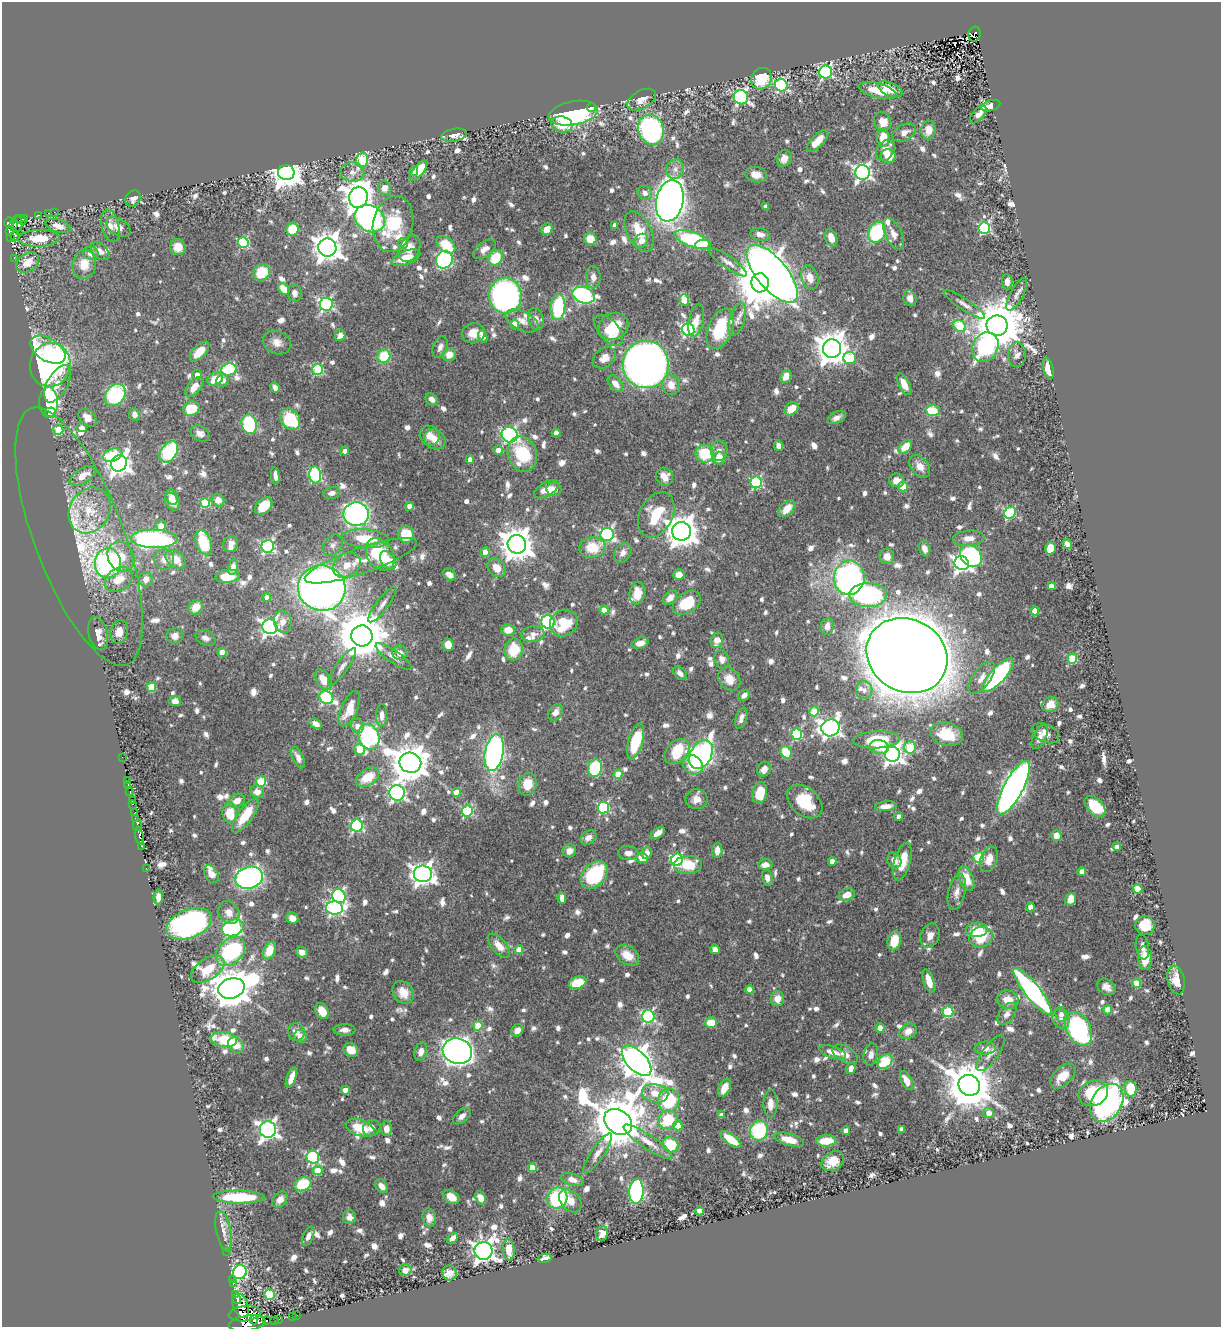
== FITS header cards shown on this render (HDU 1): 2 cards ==
NAXIS1  =                 1219
NAXIS2  =                 1325

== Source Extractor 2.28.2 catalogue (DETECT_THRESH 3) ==
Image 1219 x 1325 px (HDU 1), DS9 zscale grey, 1 PNG px = 1 image px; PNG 1223 x 1329 px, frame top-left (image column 1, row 1325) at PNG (2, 2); each listed source drawn as its Kron ellipse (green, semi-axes under 4 px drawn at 4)
Background 0.548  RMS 0.011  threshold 0.0319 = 3 sigma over >= 5 px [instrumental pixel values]
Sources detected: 1056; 2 with non-positive FLUX_AUTO (blend fragments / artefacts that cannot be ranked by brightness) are neither listed nor drawn; of the other 1054, the 500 brightest by FLUX_AUTO listed and drawn (554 fainter detections omitted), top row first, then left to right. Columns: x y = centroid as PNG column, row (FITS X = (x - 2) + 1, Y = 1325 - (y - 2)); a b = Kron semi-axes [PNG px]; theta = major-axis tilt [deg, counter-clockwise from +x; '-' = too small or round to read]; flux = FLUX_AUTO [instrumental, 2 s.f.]
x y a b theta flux
975 34 7 6 - 61
826 72 6 6 - 140
761 79 11 10 - 27
781 85 6 6 - 120
890 89 13 6 -22 11
878 91 19 7 -14 16
741 97 7 7 - 150
641 100 16 9 28 7.7
991 106 10 5 16 5.1
591 108 4 3 - 4.3
574 113 25 12 11 130
978 115 10 5 48 5.2
883 122 10 8 -65 11
562 124 11 8 -13 14
651 130 15 12 -69 160
928 130 9 7 81 9
904 133 13 8 29 5.2
454 135 13 6 10 4.6
883 138 9 6 -89 14
818 141 14 6 46 13
885 150 11 8 58 11
888 156 7 7 - 12
784 158 8 7 - 7.3
362 160 7 6 - 62
675 169 10 8 71 5
414 171 5 4 - 6.7
418 171 12 5 51 17
286 172 8 7 - 1100
352 172 12 10 -2 6.1
862 172 7 7 - 260
756 175 11 7 -12 7.4
384 188 7 6 - 7.9
645 193 8 6 -37 4.2
358 197 11 9 79 960
133 198 8 7 - 4.3
670 201 21 13 78 590
765 207 4 4 - 4.2
54 212 2 2 - 4.1
48 213 2 2 - 5.7
38 215 4 2 - 62
24 218 3 3 - 18
370 219 16 13 -31 260
21 220 5 2 - 16
9 222 5 5 - 220
17 224 8 5 -87 260
393 224 28 20 79 46
14 225 3 3 - 66
615 225 4 4 - 6.7
58 226 13 6 -17 7.1
110 226 16 8 -77 5.9
118 227 13 8 -31 7.3
984 228 6 5 - 95
292 229 6 6 - 28
547 229 6 5 - 8.4
9 231 3 2 - 63
639 232 22 12 -63 19
877 232 11 8 63 61
760 234 9 6 -13 5
893 234 17 8 -65 6.8
15 236 5 3 - 8.1
10 237 3 3 - 51
39 238 20 8 2 20
831 238 9 6 -71 8.9
590 239 6 6 - 13
693 239 19 7 -19 95
641 241 7 6 - 6.8
243 243 5 5 - 63
403 243 5 5 - 5.6
702 244 7 5 4 12
446 245 11 7 -40 20
178 247 8 7 - 8.6
327 247 9 9 - 980
409 248 14 10 61 8.3
485 249 13 7 36 5.3
100 251 11 7 -43 4.5
91 253 8 6 -13 5.9
14 258 2 2 - 5.8
406 258 15 6 21 15
496 258 8 7 - 23
444 260 9 8 - 120
28 262 12 9 34 12
728 262 23 6 -35 5
84 264 14 11 82 12
262 272 9 8 - 19
772 274 35 15 -51 1000
593 277 11 7 -87 4.3
810 277 12 8 -72 9.7
1007 282 7 5 -87 4.8
760 283 9 9 - 3600
284 289 6 5 - 11
295 293 8 7 - 4.2
1017 294 18 6 62 4.2
584 295 11 8 -19 170
505 296 18 16 -85 270
910 298 8 6 -70 6.2
684 300 6 4 -71 30
326 304 6 6 - 160
964 304 24 5 -34 5.2
558 307 13 7 85 52
536 319 11 7 -71 5.3
737 319 17 7 72 4.7
696 320 17 7 77 7.4
522 321 18 9 -25 7.6
514 324 5 4 - 15
613 326 15 13 23 23
960 326 7 5 -36 59
997 326 10 10 - 3900
720 329 21 12 68 38
609 330 18 10 -50 16
688 330 6 6 - 150
473 333 11 10 - 10
340 335 6 5 - 5.5
483 336 6 4 -67 7
277 342 14 11 -24 6.6
440 347 11 7 68 4.3
985 347 15 12 61 95
832 349 9 9 - 1500
48 350 19 11 -32 18
199 352 12 6 46 14
449 355 7 6 - 9.3
1017 355 12 9 -89 4.8
384 356 7 6 - 28
604 358 13 9 38 7.6
850 358 6 6 - 43
50 365 22 20 74 300
646 365 23 23 - 770
229 369 7 6 - 63
1048 369 11 5 -77 9.1
318 370 5 5 - 62
197 375 5 4 - 6
786 376 7 5 64 8.9
215 379 8 6 26 12
222 381 6 6 - 5
58 384 20 10 62 13
615 384 10 6 -51 6.4
904 384 12 5 -63 9.2
671 385 10 9 - 8.5
194 387 12 6 50 10
275 387 5 4 - 4.7
115 395 12 9 46 87
432 399 7 5 -34 4.2
48 402 15 9 -90 81
191 409 8 7 - 23
791 409 8 5 40 12
933 411 7 5 -2 37
50 413 5 5 - 36
135 415 6 5 - 5
88 418 10 7 -47 8.3
836 418 10 5 25 4.3
290 419 12 9 -55 40
249 424 10 7 -79 54
82 428 5 4 - 4.3
58 430 5 5 - 32
556 433 4 4 - 5.2
200 434 10 7 -31 4.2
510 435 8 7 - 150
430 436 10 9 - 6.5
435 439 11 9 -39 8.1
778 446 5 4 - 4.3
905 447 8 5 45 13
498 450 4 4 - 6.6
345 451 4 4 - 5.1
719 451 10 8 -89 4.7
169 452 12 8 54 50
522 454 18 14 -72 38
705 454 9 9 - 31
113 455 10 6 20 28
719 458 6 6 - 11
470 460 4 4 - 5.6
119 463 8 7 - 570
920 466 13 8 -51 7.6
315 475 8 6 -85 110
83 476 14 7 31 9.3
275 476 9 4 -81 4.3
664 477 9 8 - 7.9
897 480 7 6 - 9.2
756 482 6 6 - 88
903 486 5 5 - 20
546 489 13 7 30 9
554 489 7 6 - 4.5
332 493 8 6 13 4.3
172 497 8 6 -71 4.5
218 500 6 6 - 6.5
172 502 9 6 -61 8.3
205 503 5 5 - 37
264 506 10 7 45 21
409 506 4 4 - 6.8
787 509 10 6 46 10
90 510 24 20 59 23
1010 513 6 5 - 71
356 514 12 12 - 190
656 515 24 16 62 30
161 526 5 5 - 9.2
682 531 9 9 - 1400
607 534 6 6 - 160
406 535 8 8 - 26
79 537 137 45 -69 110
969 538 16 7 3 7.3
154 539 23 9 -1 160
366 539 23 9 -5 24
204 543 13 7 -70 31
231 544 8 7 - 5.2
517 544 9 9 - 1500
1067 544 5 4 - 5.3
333 545 11 8 51 4.1
268 546 6 6 - 130
592 547 13 10 8 20
1050 548 6 5 - 16
925 549 8 5 -71 4.8
485 552 4 4 - 6.6
623 553 10 8 56 4.6
380 555 17 13 -56 38
887 556 8 7 - 6.5
971 556 12 9 -47 80
121 557 16 13 -61 15
164 559 10 10 - 6.9
176 559 11 7 -38 12
388 560 10 6 -52 13
361 561 59 12 19 27
108 563 15 13 -88 140
962 563 7 6 - 280
347 565 15 11 34 9.7
233 567 8 5 80 5.8
497 568 10 8 -47 9.3
449 575 7 5 -35 4.7
679 575 5 5 - 9
227 576 12 6 6 22
849 578 17 15 83 230
119 579 15 11 34 15
146 579 7 6 - 7.1
1051 586 4 4 - 4.9
322 588 24 22 -14 650
637 593 11 7 82 14
868 595 19 12 0 150
267 597 4 4 - 4.6
670 598 8 5 44 6.1
687 603 15 10 34 28
382 604 22 6 53 4.8
196 607 8 6 47 12
604 610 4 4 - 14
1035 611 4 4 - 14
283 622 11 9 -80 6.9
548 622 7 6 - 150
564 623 14 13 - 29
827 626 8 6 81 6.5
270 627 7 7 - 300
508 630 7 6 - 9.1
119 632 12 8 77 7.9
98 634 17 9 -77 7.7
533 634 12 7 3 4.6
175 636 8 8 - 5.3
362 636 10 10 - 4100
205 638 10 7 -26 4.4
717 640 8 6 73 8.5
640 643 8 5 20 6.6
448 645 6 5 - 10
513 650 11 9 81 22
222 652 4 4 - 14
400 653 7 7 - 4.8
907 656 42 36 -30 3500
394 657 21 6 -35 5.2
722 659 9 7 -73 6
1072 659 5 5 - 43
342 667 23 6 55 4.6
680 673 8 5 -46 4.2
998 675 21 7 47 140
982 678 19 9 54 7.6
729 679 12 10 -52 10
323 680 11 7 -55 11
152 687 4 4 - 26
864 690 9 8 - 4.1
744 695 6 5 - 4.2
326 698 7 6 - 92
175 701 6 5 - 4.9
1050 705 8 7 - 9.7
349 709 19 8 66 15
814 711 5 4 - 26
555 712 9 6 55 4.7
382 715 11 5 88 5.5
741 718 11 5 73 4.6
316 724 6 4 -30 5
357 726 7 6 - 5
830 728 9 8 - 350
1045 733 14 9 -25 6.3
797 734 5 5 - 67
946 734 16 11 -13 21
369 737 13 10 -69 140
1040 737 13 6 65 4.5
876 740 23 8 3 37
636 741 18 7 74 37
879 747 9 7 -10 11
910 747 6 6 - 45
359 749 6 5 - 23
677 751 14 10 44 36
786 752 7 5 -51 23
494 753 18 9 79 260
892 754 7 7 - 390
701 755 15 10 61 200
122 757 2 2 - 4.8
298 757 12 5 -65 4.3
410 763 11 10 - 2000
693 765 10 9 - 20
595 768 9 7 79 48
764 769 7 6 - 5.9
618 774 4 4 - 16
367 777 13 8 33 18
128 780 3 3 - 46
261 781 5 5 - 42
527 784 11 9 78 14
128 785 2 2 - 6.2
1013 788 30 9 62 530
130 792 4 2 - 45
257 792 7 6 - 5.9
457 792 4 4 - 14
397 793 8 7 - 200
760 793 11 7 78 16
697 799 11 10 - 6.8
132 800 3 2 - 70
237 801 8 6 27 7.2
805 802 20 13 -41 30
132 804 3 2 - 62
886 806 11 5 6 6.9
1095 806 12 7 -46 23
603 808 6 5 - 89
467 811 5 5 - 77
134 813 3 2 - 12
230 813 10 7 -87 23
245 815 20 7 55 23
899 816 4 4 - 5.1
135 818 2 2 - 13
137 825 5 2 - 180
357 826 6 6 - 110
658 833 8 4 36 6.3
1056 835 5 5 - 8.4
139 836 9 3 -78 250
588 838 8 6 35 4.9
142 846 3 2 - 25
1117 847 4 4 - 5.9
717 850 7 5 86 6.5
569 851 7 6 - 5.4
628 853 10 7 -3 4.9
647 853 6 5 - 4.3
978 857 5 5 - 56
642 858 6 5 - 9.3
989 859 13 8 72 8.1
677 860 6 6 - 120
894 860 8 6 -64 5.9
832 861 4 4 - 9.7
902 862 19 8 74 18
766 864 7 5 6 6.5
688 865 14 9 2 20
146 868 2 2 - 4.5
1082 872 4 4 - 9.8
211 874 9 6 -59 6
423 874 9 8 - 560
594 875 16 11 48 64
249 878 14 11 17 240
767 878 8 5 -79 4.7
966 879 12 7 -67 15
1138 889 5 4 - 24
957 892 18 8 78 6.5
847 895 8 6 20 8.8
339 896 7 6 - 130
158 897 7 4 86 5.7
562 898 6 4 -85 5.4
1071 899 6 5 - 11
1030 907 4 4 - 9.8
334 908 8 6 -2 160
229 913 12 10 -57 6.2
292 918 6 5 - 6.2
189 924 24 14 20 230
1145 926 9 9 - 19
233 928 11 8 20 110
977 930 11 7 1 17
930 936 12 9 68 6.2
981 937 12 10 21 28
894 941 10 6 78 18
499 946 14 7 -49 9.4
1142 947 12 6 -81 4.1
715 949 5 5 - 4.7
519 950 4 4 - 17
231 951 17 12 44 86
269 951 9 6 68 14
302 952 6 5 - 5
627 955 13 9 -34 12
1145 958 12 7 -90 14
208 969 19 10 34 18
1176 980 14 8 -78 9.3
929 981 12 5 -73 10
578 983 9 6 18 19
1136 983 4 4 - 20
1106 987 10 7 -36 5.1
231 988 13 10 16 2400
749 989 4 4 - 9.4
1032 991 29 7 -51 190
403 992 12 10 -53 9.3
777 999 7 7 - 7.9
1008 1000 11 9 -18 9.9
1108 1010 4 4 - 14
322 1011 8 6 -58 11
948 1012 5 5 - 59
1007 1014 12 7 54 4.3
1061 1014 7 6 - 5
648 1016 6 6 - 120
1061 1019 10 8 -55 4.4
711 1023 6 5 - 16
478 1026 5 4 - 22
880 1028 4 4 - 13
1078 1029 18 12 -60 120
345 1030 11 5 -1 4.1
517 1030 7 5 48 4.6
908 1031 9 7 33 6.6
296 1032 9 8 - 6.5
300 1036 6 6 - 6.1
224 1040 12 7 -8 23
236 1045 9 7 -48 10
985 1048 10 6 5 5.5
351 1050 8 6 -38 9.2
457 1051 15 12 -18 790
421 1052 9 6 73 5.3
833 1052 14 6 -17 8.8
991 1053 21 8 54 5.6
845 1054 14 8 -31 5
871 1055 11 7 77 4.5
636 1061 19 9 -46 1600
885 1061 8 6 41 35
851 1068 6 4 72 5.4
1063 1076 15 8 45 14
291 1078 11 4 69 7.8
906 1081 10 5 -63 7.6
969 1085 11 10 - 3700
724 1088 9 5 65 8.9
1131 1089 8 6 -82 30
345 1090 4 4 - 11
655 1093 13 9 -12 11
1093 1093 15 12 23 31
669 1100 12 10 77 43
1107 1103 20 15 57 260
770 1104 14 7 -90 7.6
988 1113 5 5 - 7.5
722 1115 4 4 - 5.2
462 1116 11 6 41 4.4
668 1120 10 9 - 34
618 1122 15 11 -36 5000
678 1126 5 4 - 16
360 1128 15 8 -19 19
372 1128 9 8 - 4.4
386 1129 7 5 -88 6
901 1129 4 4 - 6.3
268 1130 8 8 - 350
846 1130 4 4 - 6.9
759 1131 10 9 - 56
731 1139 12 5 -36 19
789 1140 15 6 -16 15
826 1141 10 5 4 16
648 1142 29 7 -34 9
670 1145 8 7 - 25
598 1153 24 6 56 5.8
313 1157 6 6 - 96
832 1161 12 9 34 12
532 1168 4 4 - 16
318 1171 4 4 - 18
572 1179 11 6 -18 5
303 1184 9 6 27 40
381 1186 8 5 -46 5.5
636 1191 12 7 86 150
239 1197 26 6 -1 50
451 1197 8 6 -36 7
481 1198 7 5 -63 7.2
557 1198 10 10 - 59
280 1199 9 6 50 6.2
570 1201 13 9 -48 8.1
700 1211 4 4 - 9.8
349 1217 7 6 - 4.8
429 1217 9 7 -80 5.5
223 1231 20 7 -79 6.8
602 1234 7 6 - 5.8
308 1236 10 5 66 4.6
453 1238 6 4 41 5.3
509 1250 11 6 -85 9.6
226 1251 2 2 - 24
484 1251 9 9 - 620
545 1258 7 4 13 4.8
405 1270 6 6 - 5.6
240 1272 7 6 - 120
449 1273 8 7 - 5.2
232 1280 3 2 - 34
233 1284 2 2 - 6.6
236 1294 4 3 - 150
269 1295 5 5 - 54
237 1299 5 2 - 110
241 1305 13 7 -66 520
245 1313 16 7 8 1100
296 1315 3 2 - 4.6
292 1316 2 2 - 14
279 1319 3 2 - 41
254 1320 4 3 - 630
266 1320 3 2 - 22
275 1320 3 2 - 43
247 1323 18 7 9 540
At the frame edge (FLAGS 8, measured only in part): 1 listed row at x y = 247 1323
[554 fainter detections neither listed nor drawn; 2 non-positive-flux detections neither listed nor drawn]